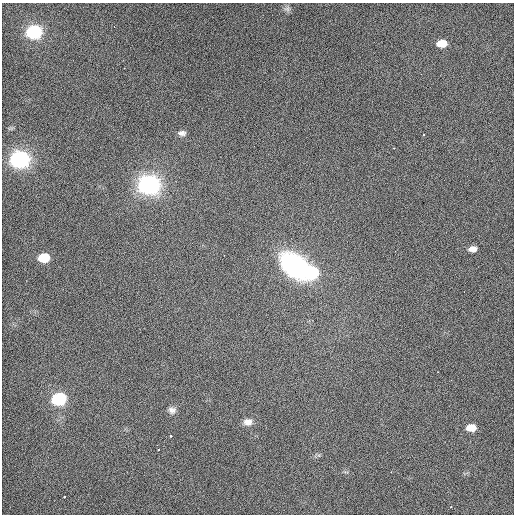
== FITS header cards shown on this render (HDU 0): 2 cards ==
NAXIS1  =                  512 / Axis length
NAXIS2  =                  512 / Axis length

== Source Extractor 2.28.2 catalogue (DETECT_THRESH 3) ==
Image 512 x 512 px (HDU 0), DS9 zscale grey, 1 PNG px = 1 image px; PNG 516 x 516 px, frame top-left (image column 1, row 512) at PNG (2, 3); no overlay
Background 448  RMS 2.2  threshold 6.69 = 3 sigma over >= 5 px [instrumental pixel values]
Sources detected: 22; all 22 listed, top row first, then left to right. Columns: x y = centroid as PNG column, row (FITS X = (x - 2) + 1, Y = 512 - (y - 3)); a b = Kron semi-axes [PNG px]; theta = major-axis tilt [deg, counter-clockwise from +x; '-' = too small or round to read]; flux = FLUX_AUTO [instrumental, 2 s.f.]
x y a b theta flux
287 9 9 6 0 440
114 26 3 2 - 240
34 32 9 7 3 27000
442 43 11 7 4 2700
182 133 11 7 -1 660
423 135 4 3 - 190
393 148 3 3 - 180
20 159 10 8 2 71000
149 185 10 8 2 97000
473 249 12 9 7 1200
44 258 9 7 3 6400
294 265 28 20 -39 16000
312 273 11 8 13 15000
438 372 3 3 - 140
59 399 9 7 3 25000
172 410 8 6 -21 490
248 422 9 6 2 770
471 428 11 8 1 2800
170 436 3 2 - 260
391 472 2 2 - 75
64 497 4 3 - 250
451 507 4 4 - 180